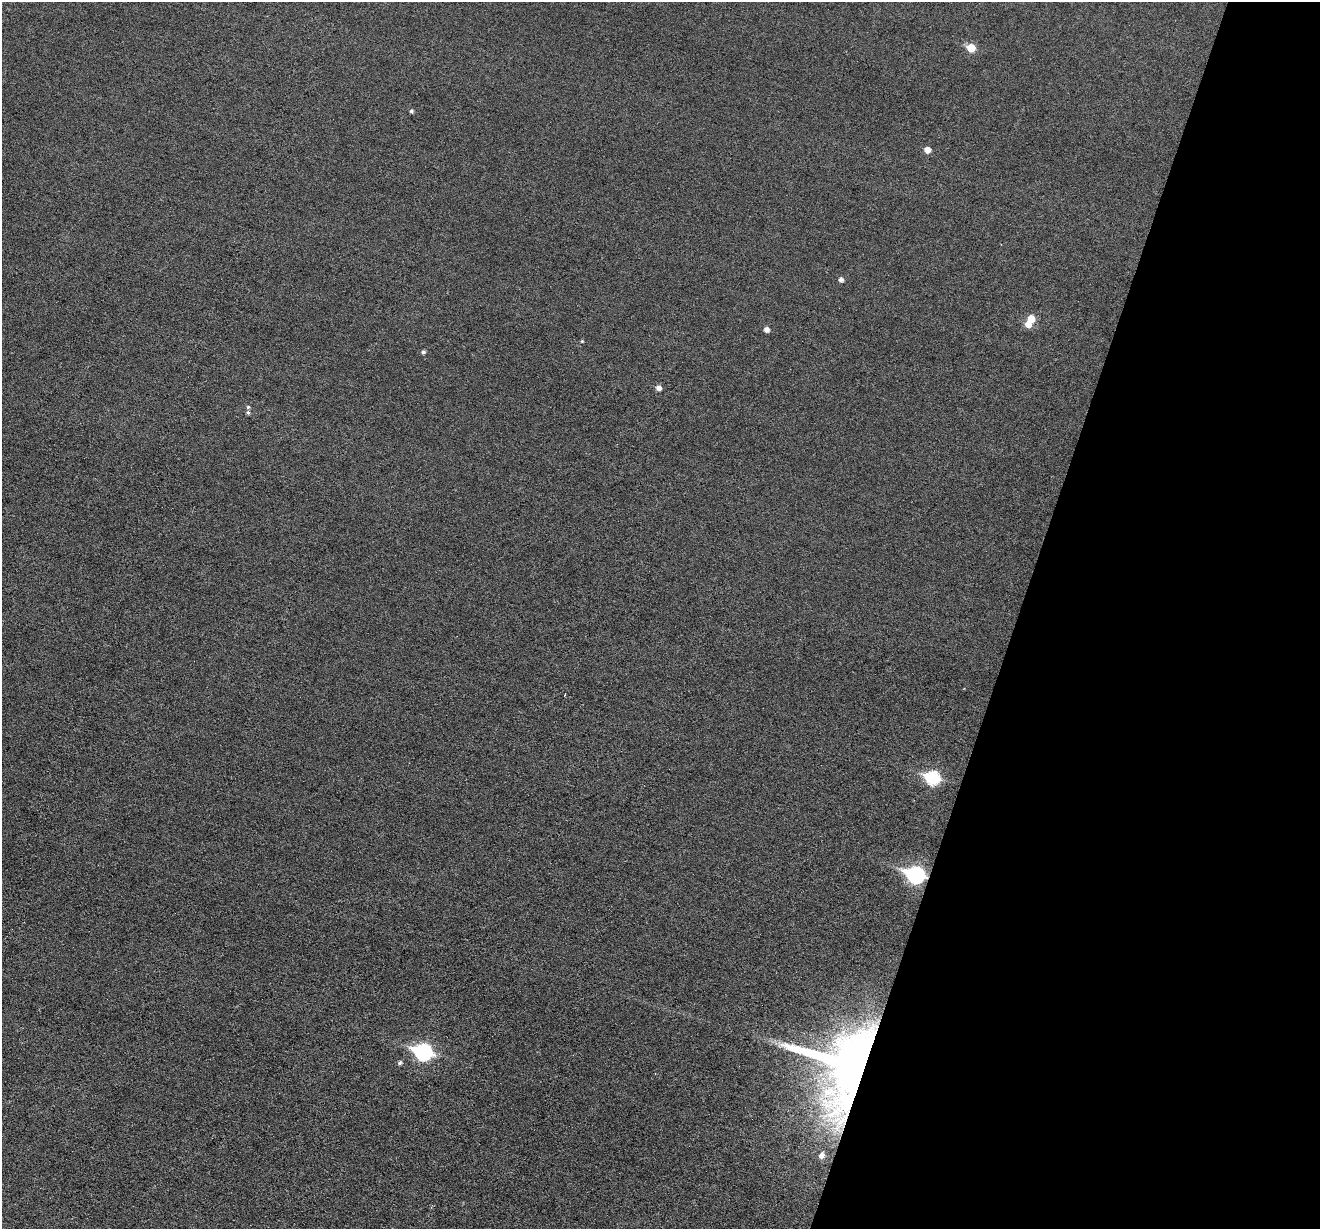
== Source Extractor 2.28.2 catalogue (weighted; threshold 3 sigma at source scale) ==
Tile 8 of 4 x 4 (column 4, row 2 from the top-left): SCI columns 3954-5271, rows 2583-3809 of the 5274 x 5294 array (HDU 1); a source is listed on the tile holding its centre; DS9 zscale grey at full resolution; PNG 1322 x 1231 px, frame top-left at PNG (2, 2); no overlay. Shown black and unused: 23% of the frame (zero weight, under 3 of 6 exposures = <1% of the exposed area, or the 3 px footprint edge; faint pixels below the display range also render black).
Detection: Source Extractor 2.28.2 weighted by HDU 2 'WHT'; one run over the whole footprint, this tile lists its part. Background 0.0399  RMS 0.0054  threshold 0.0222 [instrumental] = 3 sigma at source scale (4.09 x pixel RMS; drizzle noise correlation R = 1.36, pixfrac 0.8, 0.05/0.05 arcsec/px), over >= 5 px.
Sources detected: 18; all 18 listed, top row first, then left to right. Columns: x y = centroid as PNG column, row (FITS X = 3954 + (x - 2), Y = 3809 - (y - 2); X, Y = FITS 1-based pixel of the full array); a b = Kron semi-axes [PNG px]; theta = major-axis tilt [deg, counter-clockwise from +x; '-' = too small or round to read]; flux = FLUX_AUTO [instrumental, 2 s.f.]
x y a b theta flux
971 48 6 6 - 11
411 111 5 4 - 0.99
927 150 6 6 - 3.7
841 280 6 5 - 1.6
1031 319 6 6 - 6.2
1028 324 6 6 - 4.8
766 330 5 5 - 2.4
582 341 4 3 - 0.5
423 352 4 4 - 1.2
658 388 5 5 - 2.5
248 407 5 5 - 0.79
248 412 5 4 - 0.87
932 778 8 7 - 56
915 875 9 7 -19 120
423 1052 9 8 - 100
400 1063 5 5 - 1.1
847 1065 73 61 72 340
821 1155 7 5 57 2.4
Overlapping masked pixels (flux is a lower limit): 2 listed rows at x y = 915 875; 847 1065